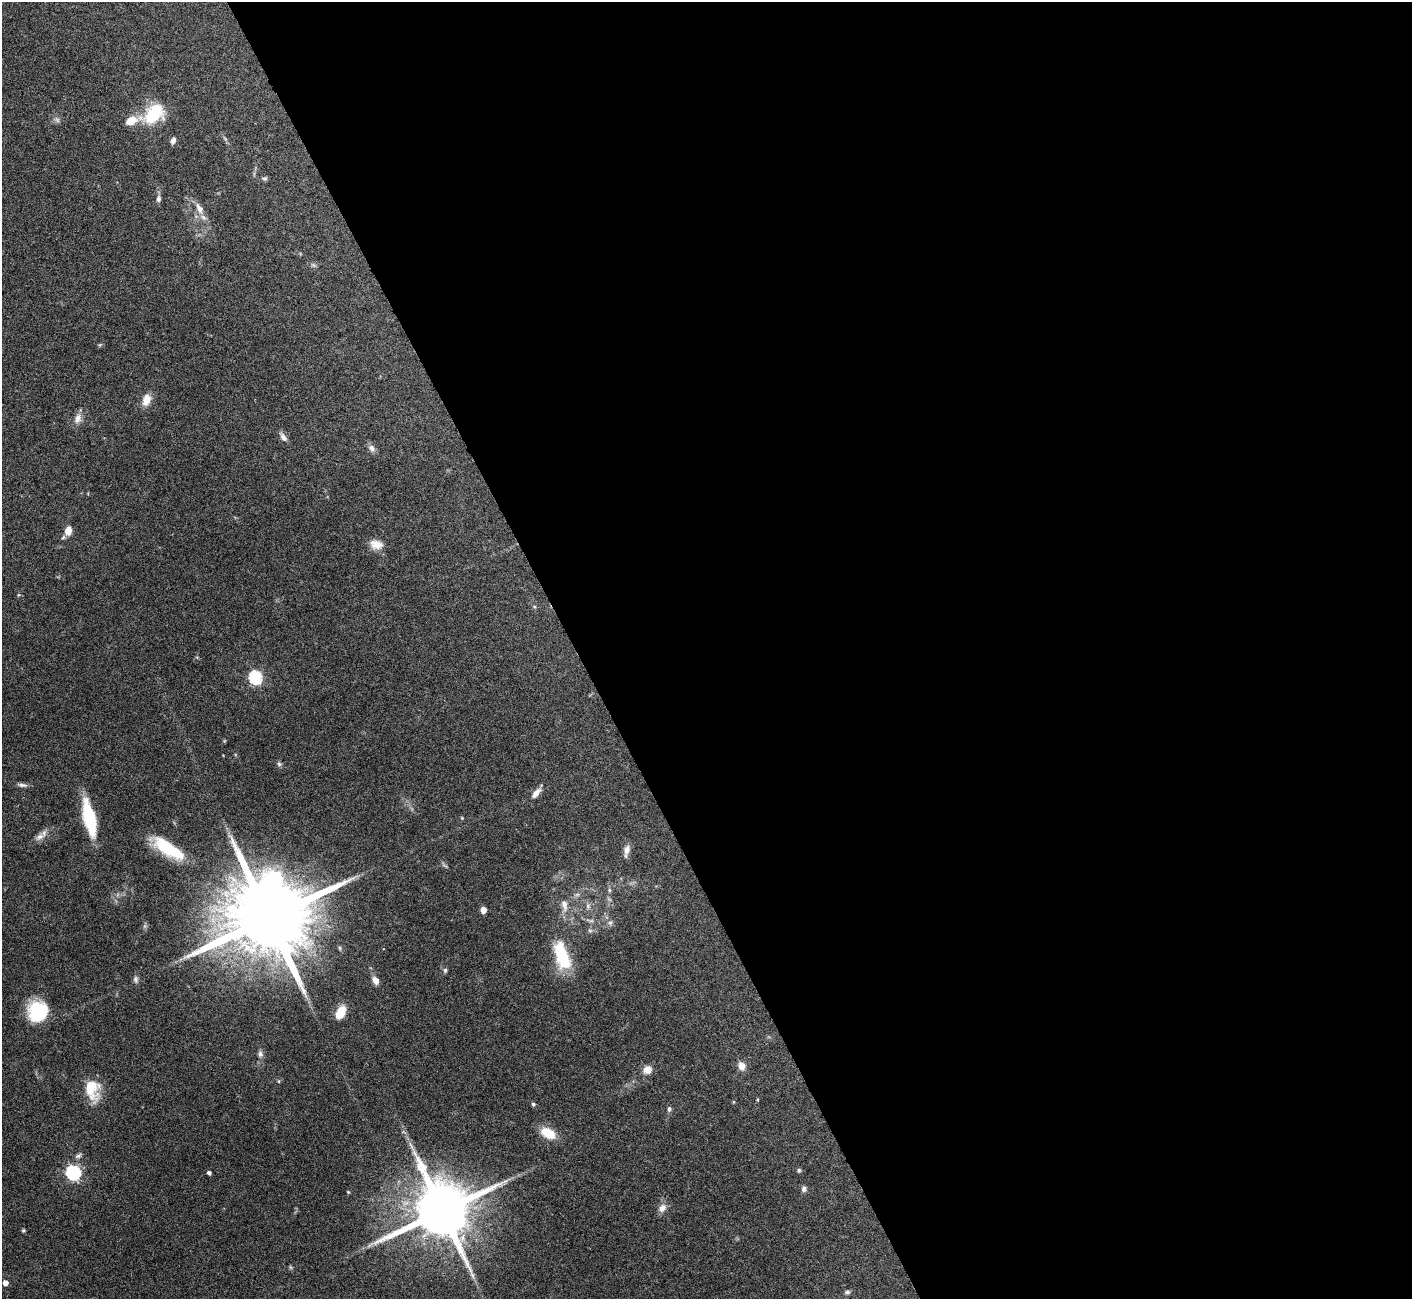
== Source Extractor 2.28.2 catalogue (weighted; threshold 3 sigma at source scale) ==
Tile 8 of 4 x 4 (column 4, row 2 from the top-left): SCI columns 4231-5640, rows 2750-4046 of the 5644 x 5631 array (HDU 1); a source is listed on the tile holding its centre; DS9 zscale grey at full resolution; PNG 1414 x 1301 px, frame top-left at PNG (2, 2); no overlay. Shown black and unused: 59% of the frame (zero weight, under 3 of 6 exposures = <1% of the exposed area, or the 3 px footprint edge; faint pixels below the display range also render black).
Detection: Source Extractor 2.28.2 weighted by HDU 2 'WHT'; one run over the whole footprint, this tile lists its part. Background 0.0973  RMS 0.0033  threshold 0.0137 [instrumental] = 3 sigma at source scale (4.09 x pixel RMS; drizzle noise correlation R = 1.36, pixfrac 0.8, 0.05/0.05 arcsec/px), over >= 5 px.
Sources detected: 65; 3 too faint to see at this stretch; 1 inside a brighter object's white glare — not listed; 3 inside a brighter listed object's ellipse — not listed separately; the other 58 listed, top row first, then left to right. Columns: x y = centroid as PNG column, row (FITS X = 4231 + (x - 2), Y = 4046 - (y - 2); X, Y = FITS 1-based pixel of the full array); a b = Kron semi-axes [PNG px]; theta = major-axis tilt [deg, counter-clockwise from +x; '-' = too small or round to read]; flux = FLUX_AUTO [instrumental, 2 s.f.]
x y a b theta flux
153 114 29 19 35 14
173 140 8 5 72 1.1
264 178 7 5 7 0.62
158 199 9 6 83 1
199 208 16 8 -58 2.6
314 265 8 5 -20 0.64
146 400 16 10 71 3.3
78 418 14 9 70 2.3
283 437 11 6 -53 1.8
372 448 10 7 -44 1.5
68 531 8 6 80 3.6
376 545 16 11 -10 3.5
18 595 5 3 - 0.34
255 677 6 6 - 43
279 764 7 5 -5 0.67
22 785 13 5 -8 1.1
536 793 14 7 49 2.2
89 818 36 11 -77 19
462 818 5 4 - 0.29
40 837 15 8 32 2.2
168 848 37 12 -33 17
627 850 13 7 70 2.1
609 890 5 5 - 0.57
564 905 20 9 -80 3.1
588 906 9 6 -90 1.1
483 910 6 5 - 1.8
268 918 28 19 20 6200
590 920 14 4 -6 1
610 923 8 7 - 1
590 930 7 4 -1 0.63
562 956 33 14 -72 17
445 970 7 5 75 0.63
136 979 9 6 -79 0.98
375 980 11 8 -62 2
342 1009 10 9 - 3.8
38 1011 20 19 - 18
260 1054 10 7 -83 1.2
741 1066 10 8 -66 2.3
647 1070 11 10 - 2.7
279 1081 5 3 - 0.34
92 1089 27 16 -78 9
757 1100 4 3 - 0.27
733 1102 5 3 - 0.3
533 1104 5 5 - 0.48
669 1109 7 5 72 0.74
548 1133 16 10 -29 7.3
78 1156 10 5 29 0.86
799 1170 5 4 - 0.54
73 1173 6 6 - 67
209 1173 4 4 - 0.94
804 1189 7 7 - 0.93
348 1192 4 3 - 0.31
662 1208 11 8 53 2.2
442 1211 18 16 26 2700
23 1230 5 4 - 0.41
370 1245 15 3 35 1.3
5 1283 4 4 - 2.2
847 1292 8 5 9 0.74